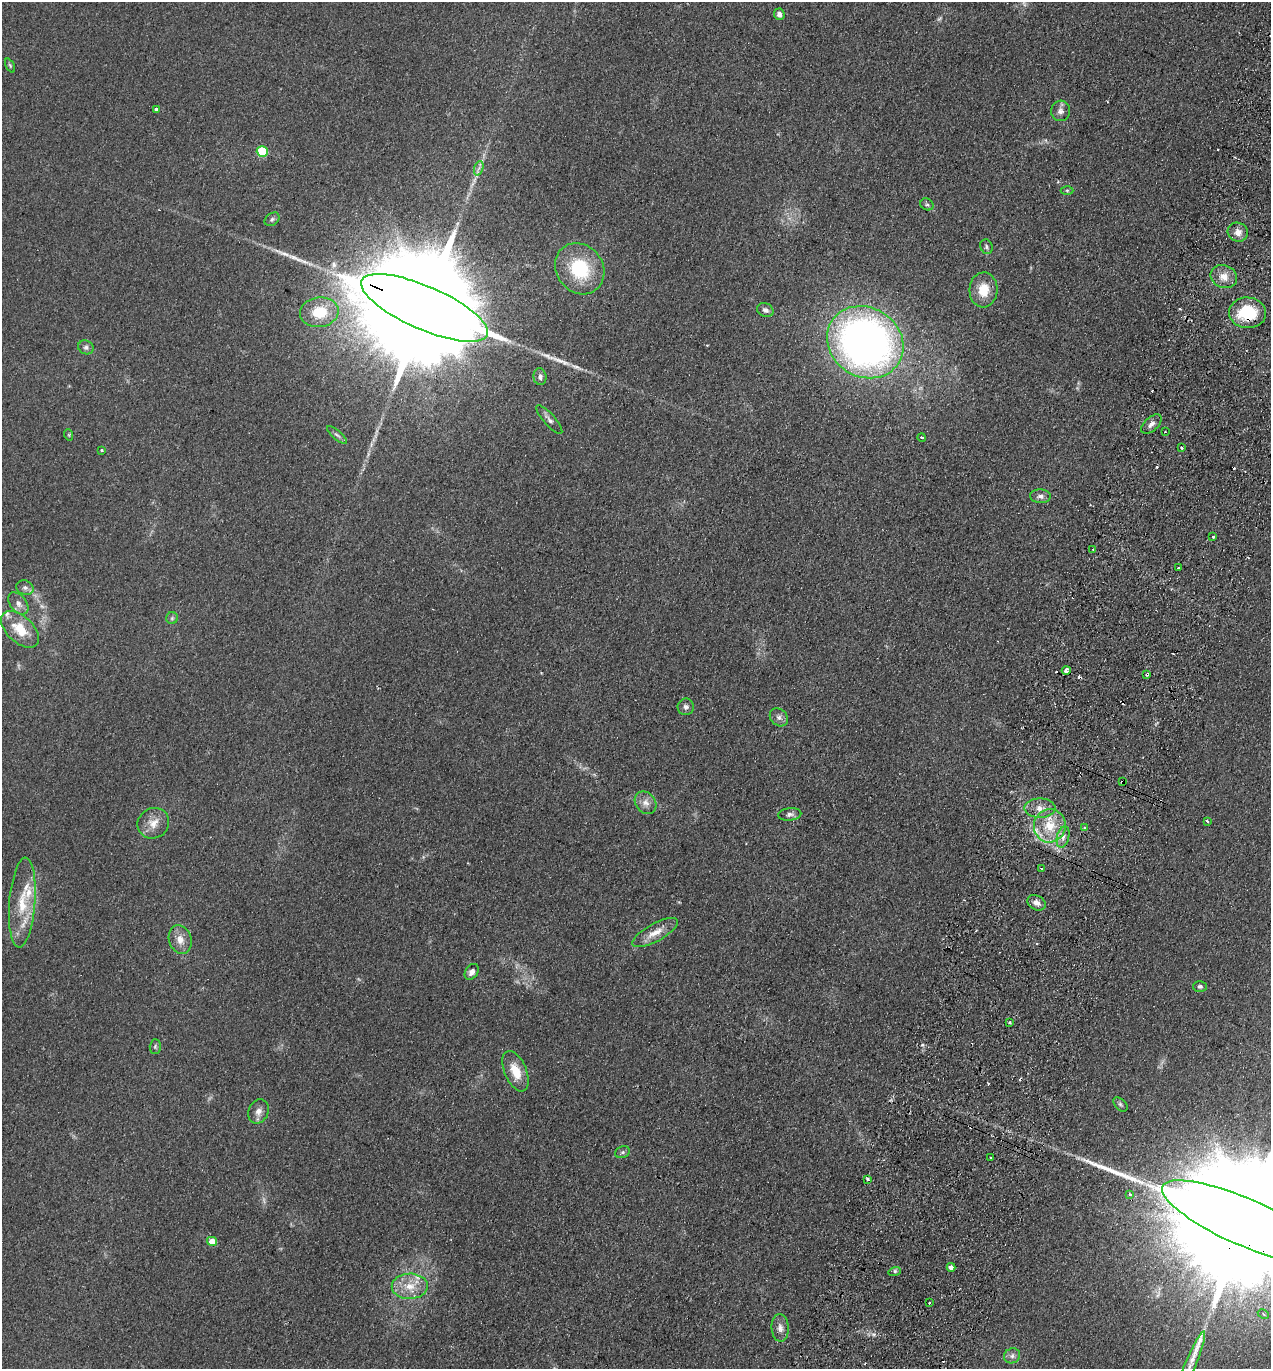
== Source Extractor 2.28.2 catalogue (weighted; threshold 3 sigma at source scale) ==
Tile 10 of 4 x 4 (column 2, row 3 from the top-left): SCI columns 1462-2730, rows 1390-2756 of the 5591 x 5514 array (HDU 1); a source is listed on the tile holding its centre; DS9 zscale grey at full resolution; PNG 1273 x 1371 px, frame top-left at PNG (2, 2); each listed source drawn as its Kron ellipse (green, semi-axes under 4 px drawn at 4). Shown black and unused: <1% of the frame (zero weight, under 2 of 3 exposures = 3% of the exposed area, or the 3 px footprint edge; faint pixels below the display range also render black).
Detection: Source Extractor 2.28.2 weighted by HDU 2 'WHT'; one run over the whole footprint, this tile lists its part. Background 0.098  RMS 0.01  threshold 0.0465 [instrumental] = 3 sigma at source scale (4.5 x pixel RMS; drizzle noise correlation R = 1.50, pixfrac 1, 0.05/0.05 arcsec/px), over >= 5 px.
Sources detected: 99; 3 too faint to see at this stretch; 1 inside a brighter object's white glare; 14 cosmic-ray / hot-pixel residue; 1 long thin detection or spike segment (spike, bleed or trail) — neither listed nor drawn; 4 inside a brighter listed object's ellipse — not listed separately; the other 76 listed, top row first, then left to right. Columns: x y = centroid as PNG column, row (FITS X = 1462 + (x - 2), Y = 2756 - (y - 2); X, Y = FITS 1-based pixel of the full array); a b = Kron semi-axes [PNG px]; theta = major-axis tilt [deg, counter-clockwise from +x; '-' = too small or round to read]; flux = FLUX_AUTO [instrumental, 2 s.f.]
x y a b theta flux
779 14 6 5 - 4.2
10 65 7 4 -63 1.5
156 109 3 3 - 8.8
1060 111 10 9 - 5.3
262 151 5 5 - 70
479 168 7 4 70 2.9
1067 190 6 4 0 1.4
927 204 7 5 -30 2
272 219 8 6 37 2.6
1238 232 10 9 - 7.3
986 247 7 6 - 2.4
580 269 27 23 -53 61
1224 277 13 11 -22 11
983 290 17 14 86 21
424 308 68 21 -23 65000
765 310 8 6 -26 3.9
319 312 19 15 6 28
1248 313 18 15 -5 51
865 342 40 34 -32 590
86 347 8 6 -26 3.1
540 377 8 6 -84 3.6
549 420 18 5 -49 4.7
1151 424 12 6 42 5
1165 432 3 2 - 0.86
69 435 6 3 -72 1.2
337 435 12 4 -41 2.6
922 437 4 4 - 1.5
1181 447 3 3 - 4.3
102 450 3 3 - 3
1040 496 10 7 -3 4.4
1213 537 3 3 - 5.1
1093 549 3 2 - 1.5
1179 568 3 3 - 3.1
25 588 9 7 -24 3.4
18 603 12 8 -52 6.4
172 618 6 6 - 1.9
20 629 23 13 -43 25
1066 670 4 4 - 6.1
1147 674 3 3 - 2.9
686 707 8 8 - 3.5
779 717 10 8 -43 4.5
1122 782 3 3 - 2.1
646 803 12 9 -49 7.5
1040 808 15 9 -1 9.9
790 814 11 6 6 3.9
1207 822 4 3 - 2.2
153 823 16 15 - 13
1050 826 17 16 - 26
1085 828 3 3 - 2.9
1063 837 11 6 75 5.5
1041 869 3 2 - 1.3
22 903 45 13 85 36
1036 903 10 7 -29 5.8
655 933 25 9 29 13
180 940 15 11 -72 11
472 972 8 6 55 5.5
1200 986 7 5 1 2.7
1010 1022 3 2 - 1.3
155 1046 7 5 88 2
516 1071 21 11 -67 20
1120 1104 8 5 -45 2.1
259 1111 12 10 64 6.9
622 1152 7 5 21 2.1
990 1157 3 2 - 0.92
867 1179 3 3 - 4.4
1130 1194 3 3 - 2.2
1244 1222 89 23 -23 100000
212 1241 5 4 - 17
951 1267 4 4 - 5.5
895 1271 6 4 17 1.5
410 1286 18 12 1 19
930 1303 3 2 - 1.7
1263 1314 6 4 -28 2.4
780 1328 14 8 -86 6.3
1012 1356 8 7 - 3.7
1189 1368 40 5 67 15
Overlapping masked pixels (flux is a lower limit): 5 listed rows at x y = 424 308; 1248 313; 1147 674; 1122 782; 1244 1222
Isophote crosses this tile's border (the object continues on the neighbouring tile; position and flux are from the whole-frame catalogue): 2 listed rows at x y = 1244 1222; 1189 1368